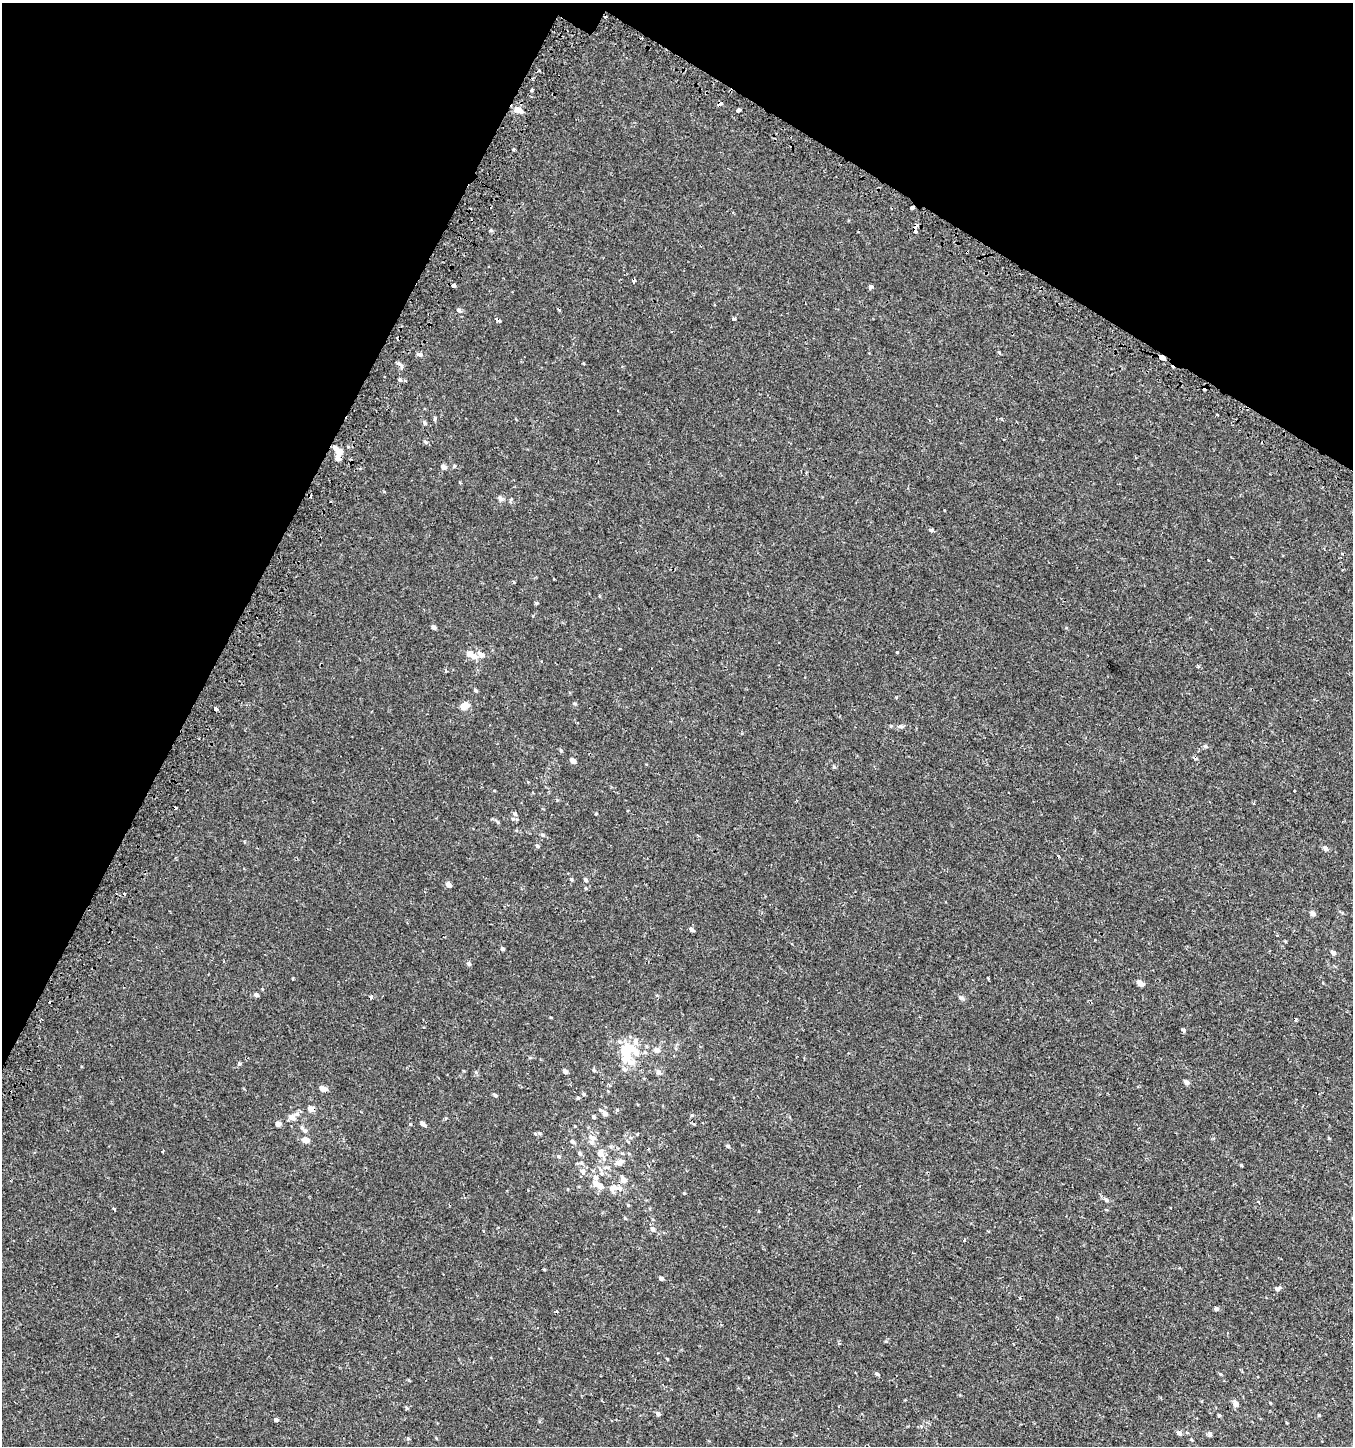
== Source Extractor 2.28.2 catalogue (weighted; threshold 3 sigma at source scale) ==
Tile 2 of 4 x 4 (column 2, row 1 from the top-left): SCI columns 1607-2957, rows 4383-5826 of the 5982 x 5886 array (HDU 1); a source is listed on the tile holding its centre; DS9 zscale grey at full resolution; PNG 1355 x 1448 px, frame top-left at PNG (2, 3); no overlay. Shown black and unused: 25% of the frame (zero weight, under 2 of 3 exposures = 3% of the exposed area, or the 3 px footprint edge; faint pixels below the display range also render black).
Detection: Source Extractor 2.28.2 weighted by HDU 2 'WHT'; one run over the whole footprint, this tile lists its part. Background 4.91e-04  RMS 0.0027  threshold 0.0123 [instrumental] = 3 sigma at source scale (4.5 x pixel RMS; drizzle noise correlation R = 1.50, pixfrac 1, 0.0396/0.0396 arcsec/px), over >= 5 px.
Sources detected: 153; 1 inside a brighter object's white glare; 12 cosmic-ray / hot-pixel residue — not listed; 13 inside a brighter listed object's ellipse — not listed separately; the other 127 listed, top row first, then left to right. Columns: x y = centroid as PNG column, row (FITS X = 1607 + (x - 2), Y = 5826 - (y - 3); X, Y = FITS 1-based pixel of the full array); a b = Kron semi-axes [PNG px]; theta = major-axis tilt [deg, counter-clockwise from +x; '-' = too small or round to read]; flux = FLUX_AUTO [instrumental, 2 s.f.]
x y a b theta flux
642 38 3 2 - 0.21
532 90 3 3 - 1
720 103 5 3 - 1.5
519 110 10 6 -24 2
739 110 4 3 - 1.1
514 149 3 3 - 0.37
912 207 3 3 - 7.8
916 226 4 3 - 2.9
491 230 6 4 -19 0.28
634 281 4 3 - 4.7
454 285 3 3 - 13
870 287 4 4 - 1.3
459 310 6 5 - 0.62
734 318 3 3 - 0.71
498 320 6 3 -38 0.64
420 354 8 5 -9 0.67
1162 358 7 3 -25 9.6
399 363 6 5 - 0.53
400 380 5 5 - 0.42
435 418 4 3 - 0.82
424 423 6 5 - 0.41
425 442 6 5 - 0.36
338 453 11 7 71 1.6
454 466 5 3 - 0.25
443 467 5 5 - 1.1
500 499 7 5 -56 0.86
944 510 3 2 - 0.19
931 530 4 3 - 0.77
554 579 2 2 - 0.21
514 582 4 3 - 0.18
536 603 4 4 - 0.31
434 627 4 4 - 0.84
897 652 3 3 - 0.25
474 656 8 7 - 1.4
446 671 4 3 - 0.24
476 690 4 4 - 0.44
575 704 5 3 - 0.29
464 706 10 7 33 2.4
900 726 7 5 -6 0.49
1206 746 6 4 -22 0.46
561 750 6 4 -67 0.32
573 761 5 4 - 1.5
834 767 5 4 - 0.31
515 814 5 5 - 0.5
596 814 3 3 - 0.2
542 835 6 5 - 0.37
537 846 5 4 - 0.48
1325 848 6 5 - 0.75
1058 856 4 3 - 0.34
571 879 5 3 - 0.3
586 880 5 4 - 0.39
448 884 5 4 - 1.3
1313 913 5 4 - 1.1
692 929 5 4 - 0.78
1285 941 4 3 - 0.21
502 949 4 4 - 0.41
1333 953 5 4 - 0.91
469 964 6 5 - 0.54
293 978 3 3 - 0.4
988 978 3 3 - 0.37
1140 983 5 4 - 2.3
256 995 5 5 - 0.6
371 997 4 3 - 1.2
962 998 8 5 -25 0.58
1183 1031 4 4 - 0.6
630 1037 5 3 - 0.3
627 1049 13 11 32 5.1
656 1050 7 6 - 1
645 1052 6 5 - 0.43
631 1062 15 9 3 2.1
239 1064 5 4 - 0.34
594 1070 5 4 - 0.33
565 1071 4 4 - 0.92
658 1072 9 5 -43 0.66
1186 1082 5 4 - 1.1
323 1089 6 5 - 1.8
584 1094 5 4 - 0.35
495 1095 5 4 - 0.4
578 1098 4 4 - 0.32
311 1109 6 5 - 1.7
605 1114 7 5 -59 1.1
692 1115 5 4 - 0.27
292 1117 8 7 - 1.6
594 1117 5 4 - 0.34
278 1124 5 5 - 1
423 1124 6 4 -42 0.85
575 1126 5 3 - 0.17
305 1131 7 6 - 0.74
535 1134 5 3 - 0.25
592 1137 10 7 -31 1.3
305 1140 6 5 - 2.1
573 1142 6 5 - 0.48
728 1146 5 4 - 0.39
163 1152 3 2 - 0.26
580 1153 6 5 - 0.39
600 1153 8 8 - 1.7
559 1156 5 5 - 0.38
617 1163 10 6 -29 0.97
1241 1165 4 3 - 0.28
582 1171 10 7 -52 1.1
602 1173 7 5 -22 0.52
595 1177 6 6 - 0.81
623 1179 6 6 - 1.4
600 1186 8 7 - 1.5
620 1188 14 8 13 1.7
684 1193 4 3 - 0.22
1106 1200 7 5 -38 0.64
628 1205 4 4 - 0.27
114 1209 4 3 - 0.35
625 1218 5 3 - 0.27
653 1229 7 5 -63 0.79
544 1269 4 3 - 0.2
661 1278 5 4 - 0.56
1278 1288 8 5 27 0.79
1216 1309 5 4 - 0.61
667 1359 4 3 - 0.18
877 1374 5 4 - 0.49
1220 1374 5 4 - 0.25
1236 1404 6 5 - 1.5
406 1408 5 3 - 0.26
658 1414 5 5 - 0.75
1219 1415 4 4 - 0.3
1319 1415 5 3 - 0.21
276 1420 3 3 - 1.6
1179 1433 5 5 - 0.87
1210 1434 6 5 - 0.5
408 1438 5 5 - 0.3
Overlapping masked pixels (flux is a lower limit): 7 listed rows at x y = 642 38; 720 103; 912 207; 916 226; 498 320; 1162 358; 311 1109